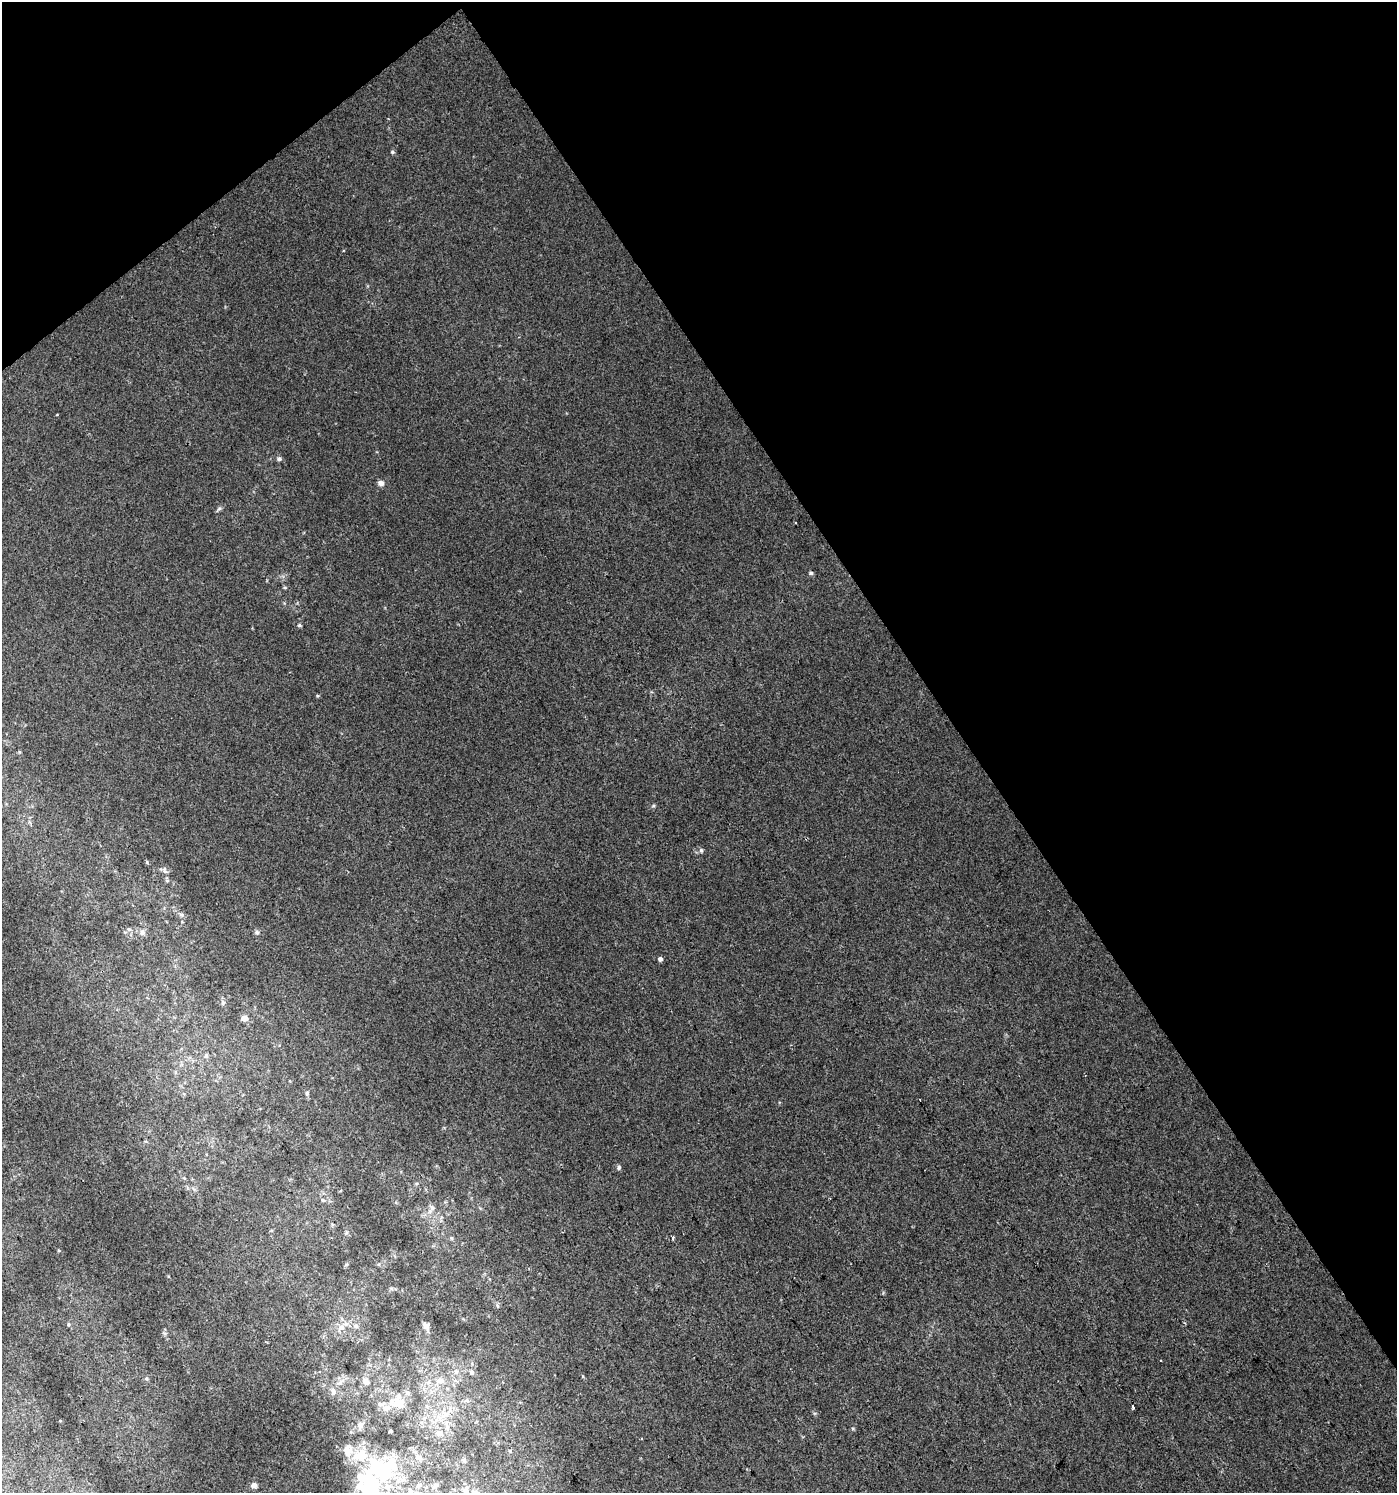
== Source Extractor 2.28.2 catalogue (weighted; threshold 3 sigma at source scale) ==
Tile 3 of 4 x 4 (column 3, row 1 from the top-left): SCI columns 2920-4314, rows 4477-5967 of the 5903 x 5967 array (HDU 1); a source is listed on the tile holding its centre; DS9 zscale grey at full resolution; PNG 1399 x 1495 px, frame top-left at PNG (2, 2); no overlay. Shown black and unused: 35% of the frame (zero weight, under 2 of 3 exposures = <1% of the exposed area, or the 3 px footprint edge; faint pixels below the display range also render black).
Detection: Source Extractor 2.28.2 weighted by HDU 2 'WHT'; one run over the whole footprint, this tile lists its part. Background 0.00676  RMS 0.0064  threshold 0.0287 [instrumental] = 3 sigma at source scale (4.5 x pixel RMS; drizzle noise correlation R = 1.50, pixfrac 1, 0.0396/0.0396 arcsec/px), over >= 5 px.
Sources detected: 60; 3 inside a brighter object's white glare — not listed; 6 inside a brighter listed object's ellipse — not listed separately; the other 51 listed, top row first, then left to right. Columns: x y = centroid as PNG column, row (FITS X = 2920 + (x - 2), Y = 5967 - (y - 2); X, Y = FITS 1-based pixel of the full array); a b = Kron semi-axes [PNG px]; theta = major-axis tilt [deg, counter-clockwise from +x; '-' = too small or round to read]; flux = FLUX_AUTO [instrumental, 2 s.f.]
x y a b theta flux
392 152 5 4 - 0.99
279 459 6 5 - 1.5
381 483 7 6 - 2.8
219 508 7 5 49 1.2
811 573 6 4 -15 1.1
299 625 6 4 0 0.87
653 806 6 4 18 0.79
701 850 6 5 - 1.3
167 880 8 5 -72 1.1
129 929 6 5 - 1.2
142 932 8 7 - 2.3
257 932 7 5 -88 1.3
660 959 5 5 - 1.9
223 1003 7 5 88 1.5
244 1018 5 5 - 5.9
206 1055 7 5 74 1.2
307 1093 6 4 69 1
619 1168 6 5 - 1.1
323 1200 6 4 -23 1
432 1208 9 6 -75 2.4
672 1238 3 3 - 3
69 1324 5 3 - 0.71
426 1325 9 7 -50 3
356 1326 7 5 -22 1.7
341 1327 10 8 21 4
1161 1360 2 2 - 0.49
456 1372 7 6 - 1.8
472 1372 6 5 - 1.6
146 1378 6 5 - 1.1
440 1381 12 9 8 4.7
340 1382 14 4 27 2.8
366 1382 11 9 -29 4.6
333 1391 11 7 -73 3.4
467 1401 6 4 -20 1.1
397 1402 21 19 56 14
1133 1407 4 2 - 1.4
444 1415 14 4 32 4
446 1423 7 4 71 1.5
360 1425 11 7 77 2.5
390 1431 3 3 - 0.89
440 1433 11 8 -8 3.6
347 1450 16 11 87 6.9
362 1456 17 13 67 12
419 1458 9 7 -36 3.1
464 1460 6 5 - 1.3
385 1474 38 16 59 34
361 1476 17 13 -46 10
254 1485 5 5 - 3.6
418 1485 9 6 37 2
435 1485 10 6 38 2
466 1490 11 8 -39 4.4
Isophote crosses this tile's border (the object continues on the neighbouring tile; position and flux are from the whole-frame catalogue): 1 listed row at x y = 466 1490
Unlisted compact peaks at least as high as the median listed source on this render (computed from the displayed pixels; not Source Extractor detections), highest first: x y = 317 696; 853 1429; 815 1413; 147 862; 451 1238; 57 414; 59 1250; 182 915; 19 752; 284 603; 346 1264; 164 1333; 379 1264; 391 1288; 779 1102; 497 1305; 651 692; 184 1178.